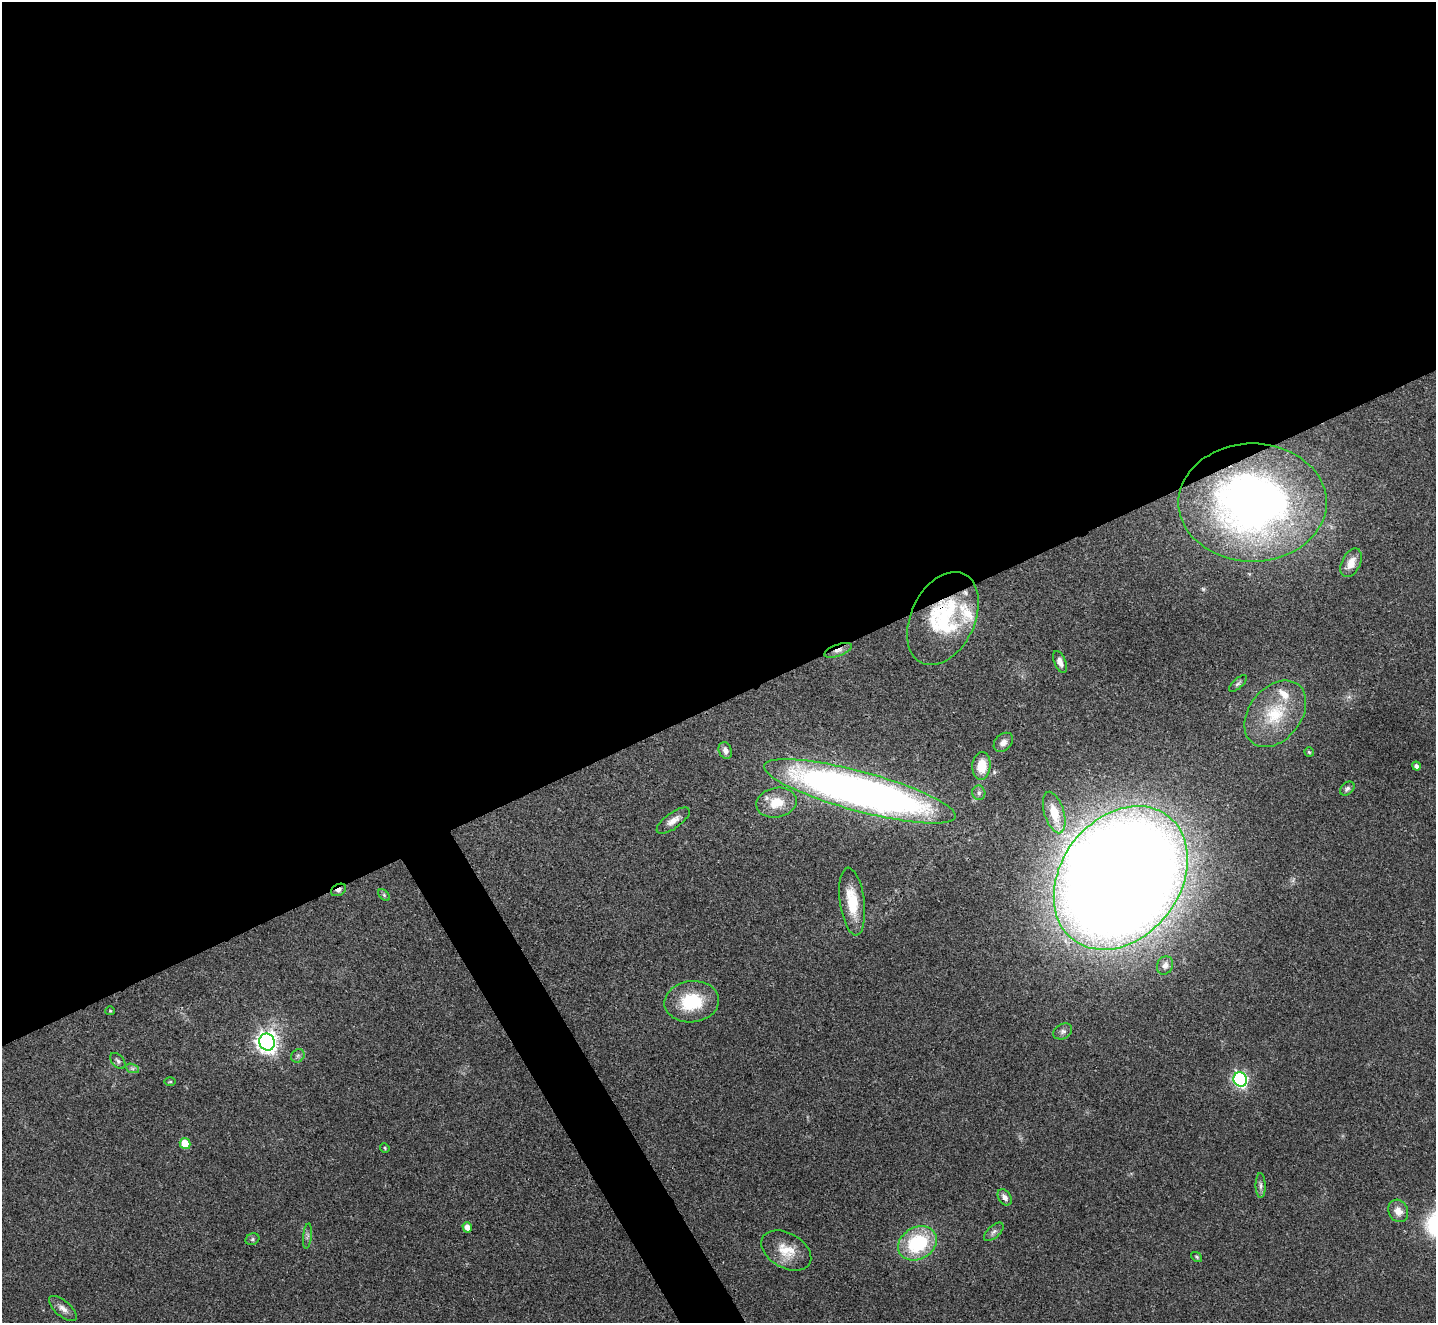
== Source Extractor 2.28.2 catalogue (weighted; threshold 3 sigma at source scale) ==
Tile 2 of 4 x 4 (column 2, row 1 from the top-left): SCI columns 1437-2870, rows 4119-5439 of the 5739 x 5730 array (HDU 1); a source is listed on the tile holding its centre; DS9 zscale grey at full resolution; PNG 1438 x 1325 px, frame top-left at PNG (2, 2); each listed source drawn as its Kron ellipse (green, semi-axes under 4 px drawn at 4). Shown black and unused: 55% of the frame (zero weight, under 3 of 4 exposures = <1% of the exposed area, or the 3 px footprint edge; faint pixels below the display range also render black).
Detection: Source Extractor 2.28.2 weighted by HDU 2 'WHT'; one run over the whole footprint, this tile lists its part. Background 0.0993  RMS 0.0063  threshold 0.0284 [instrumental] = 3 sigma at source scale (4.5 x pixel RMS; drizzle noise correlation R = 1.50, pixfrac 1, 0.05/0.05 arcsec/px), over >= 5 px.
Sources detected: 50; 1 inside a brighter object's white glare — neither listed nor drawn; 4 inside a brighter listed object's ellipse — not listed separately; the other 45 listed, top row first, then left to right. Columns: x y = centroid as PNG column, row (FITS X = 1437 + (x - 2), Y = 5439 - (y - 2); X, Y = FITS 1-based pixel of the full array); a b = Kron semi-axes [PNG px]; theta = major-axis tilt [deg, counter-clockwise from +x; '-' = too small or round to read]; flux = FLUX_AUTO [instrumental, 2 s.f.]
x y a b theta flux
1253 503 74 59 0 370
1351 563 15 9 64 6.6
943 619 49 32 64 58
838 650 14 5 18 3.7
1060 662 12 5 -67 3.4
1238 684 11 5 42 1.5
1275 714 37 26 51 33
1003 742 11 8 45 3.3
725 750 8 6 -68 3.2
1309 752 5 4 - 0.84
981 766 14 9 85 12
1416 766 4 4 - 2.3
1347 789 8 6 41 1.9
860 791 99 20 -15 500
979 793 7 6 - 1.7
776 803 20 14 12 14
1054 812 21 10 -73 14
673 821 19 8 36 5
1121 878 78 59 53 2400
338 890 8 5 30 2.4
384 895 7 4 -46 0.99
852 901 34 12 -82 19
1165 965 9 8 - 3
692 1002 27 20 6 29
110 1011 5 4 - 0.67
1063 1031 10 7 31 2.1
267 1042 8 7 - 390
298 1056 7 6 - 1.5
118 1061 9 6 -50 1.6
132 1068 7 4 -19 1.3
1240 1079 7 6 - 140
170 1082 5 3 - 0.67
185 1144 6 5 - 15
385 1148 5 4 - 0.7
1261 1186 12 5 -89 2.1
1005 1197 9 6 -55 3.2
1398 1211 11 9 -64 5.6
467 1227 5 4 - 4.3
994 1232 12 6 42 2.2
307 1236 12 4 83 1.7
252 1239 7 5 22 1.2
917 1243 20 16 30 46
786 1251 27 17 -29 14
1197 1257 6 4 -37 0.79
63 1308 17 7 -40 4
Overlapping masked pixels (flux is a lower limit): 4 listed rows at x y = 1253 503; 943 619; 838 650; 338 890